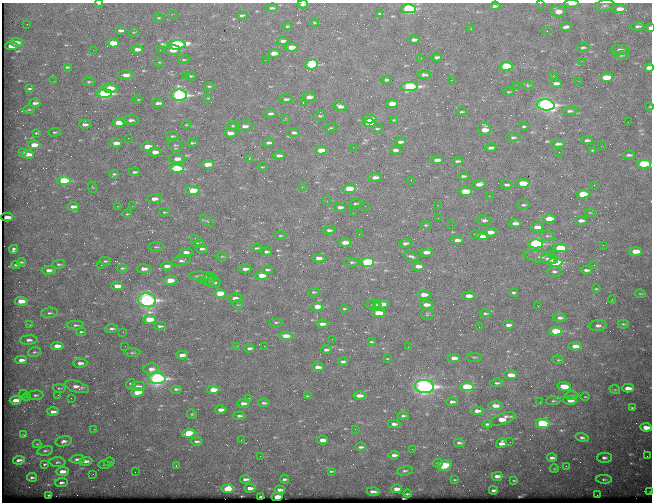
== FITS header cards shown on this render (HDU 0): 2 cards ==
NAXIS1  =                  650 / Width of table row in bytes
NAXIS2  =                  500 / Number of rows in table

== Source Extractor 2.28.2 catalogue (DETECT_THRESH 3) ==
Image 650 x 500 px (HDU 0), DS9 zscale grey, 1 PNG px = 1 image px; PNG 654 x 504 px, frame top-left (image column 1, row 500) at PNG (2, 3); each listed source drawn as its Kron ellipse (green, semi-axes under 4 px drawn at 4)
Background 662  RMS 3.5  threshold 10.5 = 3 sigma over >= 5 px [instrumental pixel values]
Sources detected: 398; all 398 listed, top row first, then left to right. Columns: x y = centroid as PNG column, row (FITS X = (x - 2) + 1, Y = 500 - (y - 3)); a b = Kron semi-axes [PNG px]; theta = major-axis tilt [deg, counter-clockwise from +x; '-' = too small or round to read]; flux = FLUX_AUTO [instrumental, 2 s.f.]
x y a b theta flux
99 3 4 3 - 200
540 3 2 2 - 450
303 4 5 3 - 570
572 4 7 3 1 1700
495 6 5 3 - 460
605 6 9 5 10 640
272 8 6 4 5 340
408 9 7 4 0 21000
620 9 7 4 2 1600
558 11 8 5 -8 1900
172 14 3 2 - 560
380 14 4 2 - 260
242 15 5 4 - 400
159 18 4 2 - 220
314 22 4 3 - 180
27 24 2 2 - 160
287 26 4 3 - 230
638 26 7 4 8 530
566 27 6 3 9 710
650 28 4 3 - 880
471 29 3 2 - 240
121 30 5 3 - 620
547 31 2 2 - 180
134 32 5 3 - 190
414 40 5 3 - 840
283 41 5 3 - 740
16 42 6 3 -7 1400
113 43 6 4 1 4100
176 45 9 4 6 29000
11 46 6 4 4 4000
291 47 6 4 0 2000
583 47 6 4 10 410
137 49 6 3 1 1100
93 50 2 2 - 530
160 50 2 2 - 740
172 50 8 5 -1 1800
620 50 8 5 5 830
274 53 6 3 1 1700
621 55 7 3 1 300
437 57 5 3 - 450
421 58 2 2 - 98
184 60 5 3 - 270
265 60 2 2 - 210
582 61 2 2 - 140
159 62 5 3 - 200
312 64 6 5 - 14000
506 66 6 4 2 8800
67 67 4 3 - 310
649 68 5 4 - 1600
126 75 7 4 0 1500
424 75 7 4 -3 590
186 76 2 2 - 250
191 76 5 3 - 250
553 76 3 2 - 200
606 77 6 4 1 3900
386 80 5 3 - 450
451 80 2 2 - 940
54 81 2 2 - 110
579 81 3 2 - 180
89 82 6 4 -2 340
556 83 5 3 - 760
516 85 2 2 - 340
527 85 6 4 -16 350
209 86 5 3 - 300
410 86 8 4 2 17000
110 88 7 4 -1 3300
29 89 3 2 - 300
509 92 5 3 - 240
104 93 7 4 0 27000
179 95 8 5 0 41000
309 97 7 4 5 930
208 98 4 4 - 240
138 99 5 3 - 220
286 99 6 3 1 510
303 102 3 2 - 620
35 103 5 3 - 630
158 103 6 3 2 770
392 104 6 4 0 2400
546 105 9 5 -4 64000
340 106 6 4 -17 870
650 107 3 2 - 150
29 110 5 3 - 290
570 111 7 4 5 480
462 112 5 2 - 260
270 114 6 4 9 570
320 116 6 5 - 400
285 118 3 3 - 440
370 119 7 4 -2 4700
131 120 8 4 1 780
394 120 4 3 - 210
628 122 2 2 - 320
119 123 6 4 1 4100
369 123 6 3 -5 4700
85 124 6 4 -1 800
186 125 4 3 - 210
233 126 6 4 7 350
245 126 8 5 2 1100
524 126 4 2 - 310
330 128 6 2 23 250
377 129 5 3 - 260
485 129 6 6 - 2100
55 132 6 4 3 320
36 133 4 2 - 270
230 133 6 4 1 1900
294 133 6 4 -1 510
172 136 6 4 1 340
513 137 7 3 -2 390
128 138 2 2 - 110
587 140 6 3 1 530
400 142 5 3 - 680
116 143 6 4 3 1300
193 143 5 3 - 310
268 143 5 3 - 610
558 144 7 4 2 710
34 145 6 4 2 2600
175 145 7 6 - 520
601 146 2 2 - 110
148 147 6 4 0 3800
353 147 3 2 - 280
491 148 5 3 - 770
321 150 6 4 2 2400
395 150 5 3 - 790
592 150 4 3 - 220
22 152 3 2 - 210
155 152 6 4 2 1500
559 152 2 2 - 510
28 154 6 3 -7 1600
629 155 6 3 0 470
279 156 6 4 -1 690
177 159 8 5 3 1500
249 159 3 2 - 4000
437 160 6 4 1 1100
458 161 5 3 - 440
207 164 6 4 2 2600
644 164 7 4 -1 17000
262 167 5 3 - 210
177 169 7 4 1 14000
134 172 5 3 - 440
114 174 5 3 - 340
463 176 5 3 - 410
375 177 7 4 4 1200
411 180 2 2 - 120
64 181 6 4 0 13000
523 183 6 4 0 5000
479 184 7 4 10 1100
506 185 6 3 -4 460
594 185 4 3 - 240
92 187 6 3 -71 200
302 187 3 3 - 150
349 189 7 4 9 5000
193 190 6 4 -1 6800
465 191 6 4 2 4900
583 194 6 4 1 6400
489 196 3 3 - 220
154 199 7 4 3 1500
327 201 3 2 - 290
356 204 6 3 8 290
437 205 3 2 - 410
524 205 6 4 4 380
117 206 4 3 - 170
132 206 2 2 - 230
365 206 2 2 - 100
73 207 6 3 1 1100
340 207 6 4 -2 740
164 212 5 4 - 290
353 213 2 2 - 250
590 213 5 3 - 230
127 214 5 3 - 240
7 217 5 3 - 480
438 218 3 2 - 220
549 219 6 4 1 2800
484 220 8 4 -6 630
207 221 8 3 -35 330
581 221 5 3 - 1000
515 223 5 3 - 1100
426 225 5 3 - 300
452 225 2 2 - 150
537 227 6 3 0 1600
329 230 6 3 -3 540
490 232 6 4 0 1800
359 234 2 2 - 110
475 234 5 3 - 250
280 236 6 3 1 290
482 236 6 3 -2 1400
547 236 7 5 -7 530
195 238 3 2 - 350
457 240 6 3 2 980
345 242 6 4 1 1800
198 243 6 3 14 470
405 243 6 4 4 580
535 244 7 4 1 26000
603 245 2 2 - 1100
156 247 7 4 -1 380
257 248 6 3 3 360
560 248 6 4 -2 6600
14 249 4 4 - 480
202 249 6 3 -4 580
636 251 6 4 0 2500
186 252 7 4 0 1000
266 252 6 4 -3 490
426 252 6 4 1 1300
551 254 2 2 - 1400
222 256 6 4 0 290
411 256 8 4 -18 520
541 257 18 6 -12 1300
319 258 7 4 -2 1300
548 259 8 5 7 1100
182 260 10 4 11 680
105 261 6 4 -10 380
21 262 4 3 - 270
352 262 8 4 -5 470
367 262 7 4 0 20000
555 262 7 4 -2 15000
59 264 6 4 1 330
16 265 4 2 - 330
101 265 3 2 - 240
594 265 3 2 - 190
167 266 5 3 - 1200
418 266 6 4 -1 1400
122 268 5 4 - 300
144 269 7 4 0 1200
245 269 6 3 1 1100
49 270 7 4 2 1000
267 270 5 3 - 460
586 270 5 3 - 560
554 271 7 5 0 560
202 276 13 4 -4 1400
262 276 6 4 0 2200
209 279 7 5 29 550
170 280 7 4 6 2600
201 281 2 2 - 120
213 282 7 5 -14 930
117 286 6 3 2 2400
596 289 4 3 - 190
314 292 6 3 2 340
220 293 6 4 0 3800
514 293 4 3 - 370
640 294 5 3 - 210
424 295 7 4 0 1900
469 296 6 4 0 1300
235 298 7 4 5 1000
612 299 4 3 - 280
147 300 9 7 -12 55000
21 301 6 4 -5 3100
373 304 7 5 2 520
382 304 7 4 8 2100
238 305 5 3 - 200
426 305 6 3 -2 1400
377 306 5 3 - 710
538 306 3 2 - 490
317 307 6 3 4 3100
344 309 4 2 - 250
49 313 8 5 7 590
378 313 6 4 -1 4700
485 313 5 3 - 340
427 314 6 6 - 390
560 318 6 4 -2 620
149 319 6 4 2 4500
276 322 7 3 0 330
322 324 6 3 -2 840
623 324 5 4 - 310
30 325 3 3 - 220
76 325 8 4 -1 520
508 325 5 3 - 890
598 325 8 5 4 780
160 326 6 3 0 460
479 327 2 2 - 97
111 329 6 4 4 540
556 331 6 4 -1 5400
81 332 5 3 - 310
123 332 2 2 - 480
286 336 7 4 0 2200
332 339 2 2 - 430
29 340 9 4 1 890
372 342 4 2 - 290
57 346 6 4 0 2000
125 346 2 2 - 120
237 346 3 2 - 130
264 346 2 2 - 120
575 346 7 4 1 1600
408 347 2 2 - 130
249 348 5 3 - 640
326 350 5 3 - 550
34 352 6 5 - 380
132 353 8 4 1 360
182 355 6 3 3 1200
474 357 8 3 0 310
454 358 6 4 -2 1200
387 359 4 2 - 140
21 360 6 4 1 1100
558 360 6 4 -5 280
343 361 5 3 - 580
80 363 7 4 1 1000
318 367 6 3 0 1100
151 369 8 5 4 1600
511 375 6 4 0 2200
157 378 8 5 0 48000
497 383 7 4 5 500
131 384 5 4 - 510
138 386 7 4 1 960
424 386 9 6 -6 79000
564 386 7 4 -8 3900
77 387 12 5 -17 1500
467 387 6 4 -2 13000
59 388 6 3 -10 280
628 388 6 3 0 1400
176 389 6 3 0 410
213 390 6 4 1 3600
615 390 5 3 - 200
137 392 6 4 2 3900
23 394 4 3 - 220
36 395 8 5 3 550
58 395 2 2 - 420
572 395 7 3 -1 390
307 396 4 3 - 260
359 396 6 3 -2 1500
26 397 4 3 - 240
585 397 4 3 - 190
71 398 2 2 - 110
249 398 2 2 - 170
16 400 6 3 5 1500
570 400 7 4 -1 1700
553 401 7 4 4 380
452 402 5 3 - 620
540 402 2 2 - 100
243 403 6 4 4 890
264 403 6 3 4 490
495 406 7 4 -1 1800
632 408 3 2 - 220
221 410 5 3 - 1200
477 411 6 4 -4 1100
53 412 6 4 1 1000
192 414 5 4 - 280
239 416 6 3 4 500
403 416 6 3 0 440
503 419 13 5 20 2800
542 423 7 4 0 17000
394 424 6 4 -1 800
487 424 5 3 - 410
646 427 6 4 -7 1500
94 429 2 2 - 130
355 429 2 2 - 120
189 433 6 4 6 7100
24 435 3 3 - 230
582 438 7 4 -14 510
241 440 2 2 - 100
322 440 5 3 - 1300
64 441 8 5 13 790
197 441 6 4 -1 470
510 442 2 2 - 310
459 443 5 3 - 480
501 443 6 4 19 1100
37 444 4 4 - 220
361 447 5 3 - 460
412 449 2 2 - 150
45 451 8 4 12 510
394 455 5 3 - 830
260 456 2 2 - 1400
647 456 2 2 - 110
552 458 5 3 - 700
604 458 7 5 1 680
77 459 7 4 4 640
19 460 5 3 - 720
86 461 6 4 6 810
57 462 8 5 -3 470
109 462 5 4 - 350
438 463 5 4 - 320
45 464 4 2 - 280
104 464 6 3 0 290
444 465 7 5 13 4400
176 466 3 2 - 250
566 466 3 3 - 150
554 469 4 3 - 190
62 471 6 3 3 1600
331 471 4 2 - 220
405 471 8 4 9 460
135 472 2 2 - 120
93 474 3 2 - 320
497 476 5 3 - 910
32 477 5 3 - 450
245 479 5 3 - 660
285 479 4 3 - 420
604 479 8 4 -3 460
455 480 4 2 - 210
514 480 3 2 - 180
61 483 6 4 7 590
250 488 5 3 - 1000
228 489 6 4 4 6100
396 489 5 3 - 1200
280 490 5 3 - 690
493 490 4 3 - 500
373 491 6 3 -3 730
650 492 3 2 - 130
408 494 4 2 - 270
49 495 3 2 - 220
597 495 2 2 - 1900
261 497 4 2 - 360
277 497 5 3 - 2500
At the frame edge (FLAGS 8, measured only in part): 9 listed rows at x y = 99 3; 540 3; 303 4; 572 4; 650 28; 649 68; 650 107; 644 164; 650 492